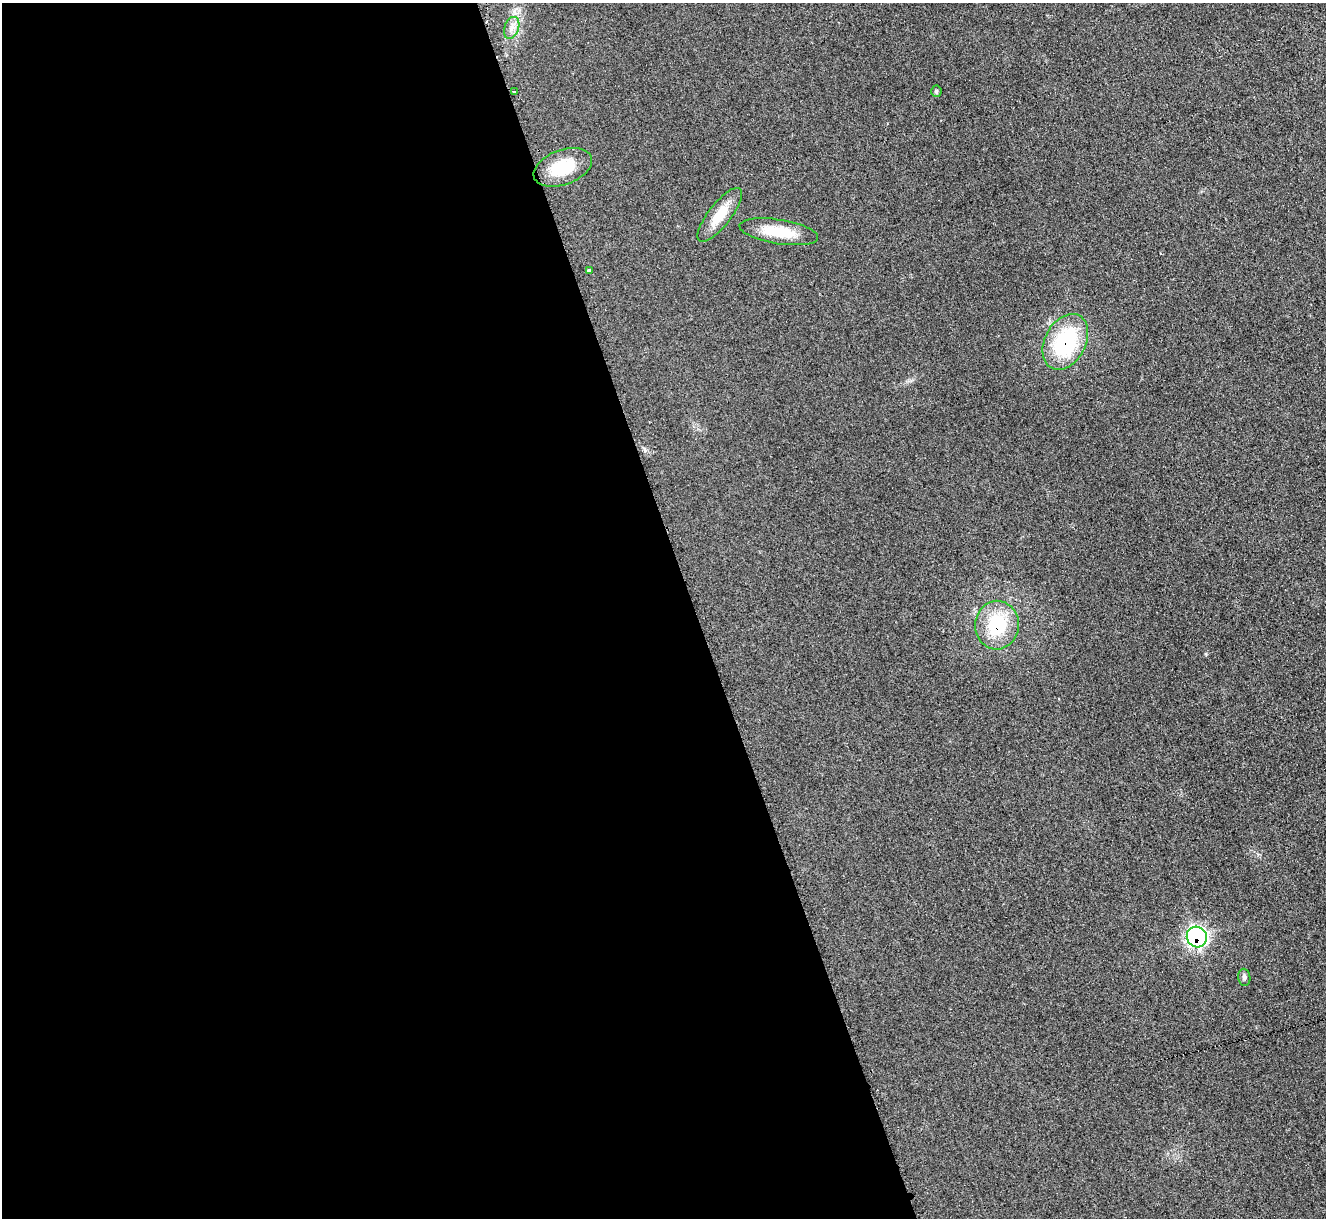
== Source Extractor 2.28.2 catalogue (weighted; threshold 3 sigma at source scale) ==
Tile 9 of 4 x 4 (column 1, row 3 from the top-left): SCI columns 21-1344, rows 1488-2703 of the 5321 x 5278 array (HDU 1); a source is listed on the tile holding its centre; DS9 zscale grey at full resolution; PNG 1328 x 1220 px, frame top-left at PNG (2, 3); each listed source drawn as its Kron ellipse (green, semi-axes under 4 px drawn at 4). Shown black and unused: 52% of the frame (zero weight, under 2 of 3 exposures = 2% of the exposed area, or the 3 px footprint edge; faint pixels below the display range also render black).
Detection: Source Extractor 2.28.2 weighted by HDU 2 'WHT'; one run over the whole footprint, this tile lists its part. Background 0.133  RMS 0.013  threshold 0.0565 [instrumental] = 3 sigma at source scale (4.5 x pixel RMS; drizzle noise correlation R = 1.50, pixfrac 1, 0.05/0.05 arcsec/px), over >= 5 px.
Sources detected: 12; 1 cosmic-ray / hot-pixel residue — neither listed nor drawn; the other 11 listed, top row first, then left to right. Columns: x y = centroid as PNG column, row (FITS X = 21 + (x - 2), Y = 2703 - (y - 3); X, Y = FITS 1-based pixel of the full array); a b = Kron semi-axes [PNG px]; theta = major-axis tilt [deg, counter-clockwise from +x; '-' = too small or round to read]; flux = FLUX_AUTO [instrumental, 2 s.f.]
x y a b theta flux
512 28 11 7 69 7.2
936 91 5 5 - 1.7
514 92 3 2 - 1.7
563 167 30 17 20 47
720 215 33 11 52 28
779 232 40 12 -9 38
589 270 4 3 - 3.8
1065 342 30 20 62 110
997 625 24 22 85 67
1197 937 10 10 - 270
1244 977 8 6 -82 3.3
Overlapping masked pixels (flux is a lower limit): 3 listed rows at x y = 1065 342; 997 625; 1197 937
Unlisted compact peaks at least as high as the median listed source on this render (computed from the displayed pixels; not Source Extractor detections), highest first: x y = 1206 654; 645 450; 514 11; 911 381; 1258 854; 1059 699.